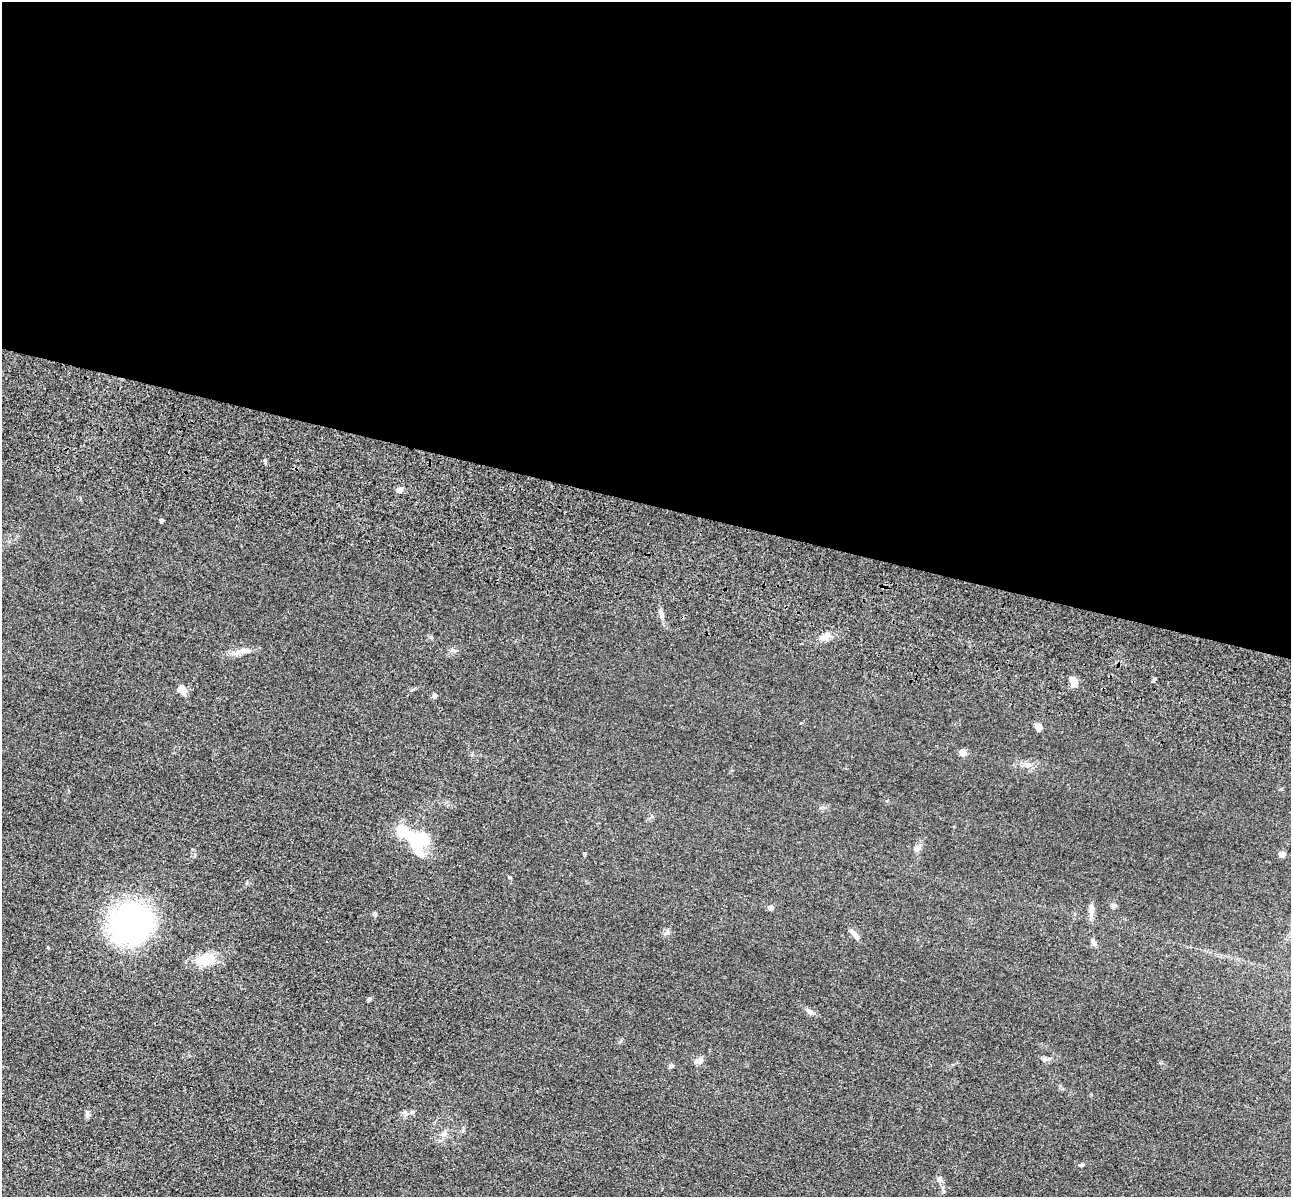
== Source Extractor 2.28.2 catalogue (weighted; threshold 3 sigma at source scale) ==
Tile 3 of 4 x 4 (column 3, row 1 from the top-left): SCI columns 2751-4039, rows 3980-5174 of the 5350 x 5365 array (HDU 1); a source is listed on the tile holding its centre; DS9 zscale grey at full resolution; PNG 1293 x 1199 px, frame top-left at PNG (2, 2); no overlay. Shown black and unused: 42% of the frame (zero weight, under 3 of 4 exposures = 9% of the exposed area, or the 3 px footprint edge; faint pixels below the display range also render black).
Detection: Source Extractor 2.28.2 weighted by HDU 2 'WHT'; one run over the whole footprint, this tile lists its part. Background 0.0476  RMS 0.0084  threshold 0.0377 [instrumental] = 3 sigma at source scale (4.5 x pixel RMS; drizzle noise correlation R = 1.50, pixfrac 1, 0.05/0.05 arcsec/px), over >= 5 px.
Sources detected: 35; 3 inside a brighter object's white glare — not listed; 2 inside a brighter listed object's ellipse — not listed separately; the other 30 listed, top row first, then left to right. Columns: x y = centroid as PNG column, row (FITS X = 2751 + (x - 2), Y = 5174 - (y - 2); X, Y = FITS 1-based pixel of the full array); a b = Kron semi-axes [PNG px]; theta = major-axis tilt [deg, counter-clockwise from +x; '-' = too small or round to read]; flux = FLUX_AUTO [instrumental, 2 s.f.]
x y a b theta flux
399 490 7 6 - 3.7
161 520 3 3 - 2
661 614 15 5 -75 3.8
825 637 17 7 26 5.6
236 653 17 6 20 5.2
1073 681 8 6 -68 9.6
182 689 11 9 -30 5.8
435 696 7 5 69 1.4
1038 727 8 6 -43 4.7
963 752 5 5 - 10
1028 765 7 6 - 2.5
917 848 10 7 31 3.7
417 849 39 13 -60 20
1282 854 7 6 - 3.2
1113 906 6 6 - 1.6
771 908 6 5 - 2.4
1091 910 15 6 87 4.5
374 914 6 5 - 1.3
130 922 30 28 17 210
667 932 8 6 58 2.3
853 932 16 5 -38 3.2
1093 942 11 4 -58 2.2
205 960 28 14 5 16
369 999 6 5 - 1.3
810 1012 11 6 -30 3.1
1044 1059 7 6 - 2.2
700 1061 9 7 46 3.3
671 1066 6 5 - 1.5
404 1113 7 5 -27 1.8
940 1179 7 6 - 2.8
Unlisted compact peaks at least as high as the median listed source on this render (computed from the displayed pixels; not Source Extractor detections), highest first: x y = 1081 1165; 1155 679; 509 877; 89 1115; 453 650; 264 460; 1281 789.